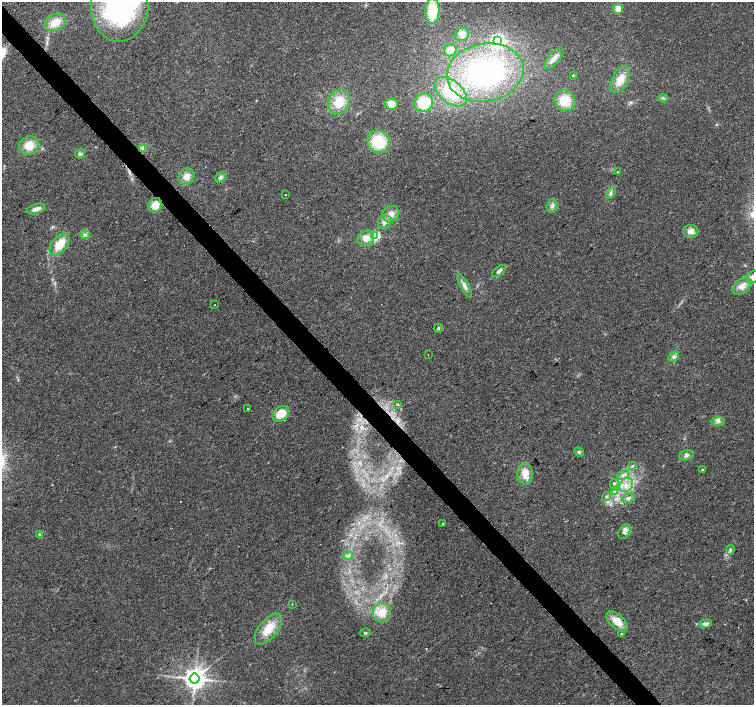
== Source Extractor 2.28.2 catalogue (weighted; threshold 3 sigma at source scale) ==
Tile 11 of 4 x 4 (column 3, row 3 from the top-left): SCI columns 3009-4511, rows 1618-3022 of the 6013 x 5980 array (HDU 1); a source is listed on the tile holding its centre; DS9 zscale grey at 2 x 2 block average (1 PNG px = mean of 2 x 2 image px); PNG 756 x 707 px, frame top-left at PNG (2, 2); each listed source drawn as its Kron ellipse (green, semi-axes under 4 px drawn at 4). Shown black and unused: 4% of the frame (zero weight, under 2 of 3 exposures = <1% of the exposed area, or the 3 px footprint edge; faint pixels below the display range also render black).
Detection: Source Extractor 2.28.2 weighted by HDU 2 'WHT'; one run over the whole footprint, this tile lists its part. Background 0.0373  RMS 0.0076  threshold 0.0343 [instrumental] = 3 sigma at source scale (4.5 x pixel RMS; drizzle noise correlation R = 1.50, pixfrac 1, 0.0396/0.0396 arcsec/px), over >= 5 px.
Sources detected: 75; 3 cosmic-ray / hot-pixel residue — neither listed nor drawn; the other 72 listed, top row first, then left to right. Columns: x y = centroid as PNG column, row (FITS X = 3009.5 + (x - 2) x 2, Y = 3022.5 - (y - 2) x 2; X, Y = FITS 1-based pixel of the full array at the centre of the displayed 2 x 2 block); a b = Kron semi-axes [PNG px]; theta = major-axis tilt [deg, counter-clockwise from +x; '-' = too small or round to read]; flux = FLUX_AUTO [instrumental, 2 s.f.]
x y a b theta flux
120 6 36 28 88 340
618 9 5 4 - 16
432 11 13 7 88 66
56 22 11 8 29 29
462 34 7 6 - 12
498 40 4 4 - 460
450 50 6 6 - 20
554 58 13 5 50 13
485 73 38 29 11 310
573 75 3 2 - 1.7
620 80 14 8 63 24
451 92 19 11 -41 60
663 98 4 2 - 2.1
565 101 11 10 - 36
339 102 13 10 64 38
424 102 9 9 - 54
391 104 6 5 - 14
379 142 11 10 - 67
29 145 10 9 - 29
142 148 4 3 - 3.2
80 154 5 4 - 3.4
617 172 2 2 - 1
187 177 8 7 - 14
220 177 6 5 - 5.1
611 193 6 4 59 4.4
286 194 2 2 - 1.1
155 205 7 7 - 20
552 206 7 5 74 5.9
36 209 10 5 16 10
391 214 8 8 - 13
385 222 7 6 - 8.9
691 231 7 6 - 11
85 235 5 3 - 3.3
375 236 3 3 - 170
366 238 9 7 32 16
60 244 13 7 51 36
499 271 8 3 40 5.4
753 277 7 5 40 11
465 286 13 4 -62 8.5
742 286 11 6 35 15
214 305 2 2 - 1.3
438 328 4 3 - 2.1
428 355 2 2 - 0.75
674 357 6 4 41 5.2
397 404 3 3 - 1.6
248 408 2 2 - 3.5
281 414 9 7 35 40
718 421 6 4 7 5.2
579 452 5 3 - 2.9
686 455 7 5 18 5.5
633 466 4 3 - 2.4
702 470 3 2 - 2.2
525 474 10 7 89 21
623 475 6 4 24 5.6
614 483 4 4 - 3.1
626 485 8 6 45 13
615 491 4 3 - 2.6
606 496 5 3 - 2.9
628 498 6 4 27 6.2
442 524 3 2 - 0.95
624 532 8 5 63 7.5
39 534 4 3 - 2
730 550 5 3 - 3.1
348 556 4 3 - 3.1
292 604 3 2 - 0.71
382 613 10 9 - 27
617 621 13 7 -43 24
705 624 6 4 6 6.4
268 629 18 9 51 35
365 633 5 3 - 2.4
621 634 2 2 - 6.9
195 679 5 5 - 1700
Isophote crosses this tile's border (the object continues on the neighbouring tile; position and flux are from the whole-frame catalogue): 2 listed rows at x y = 120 6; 753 277
Diffuse or blended objects may show on this block-average render without a row.